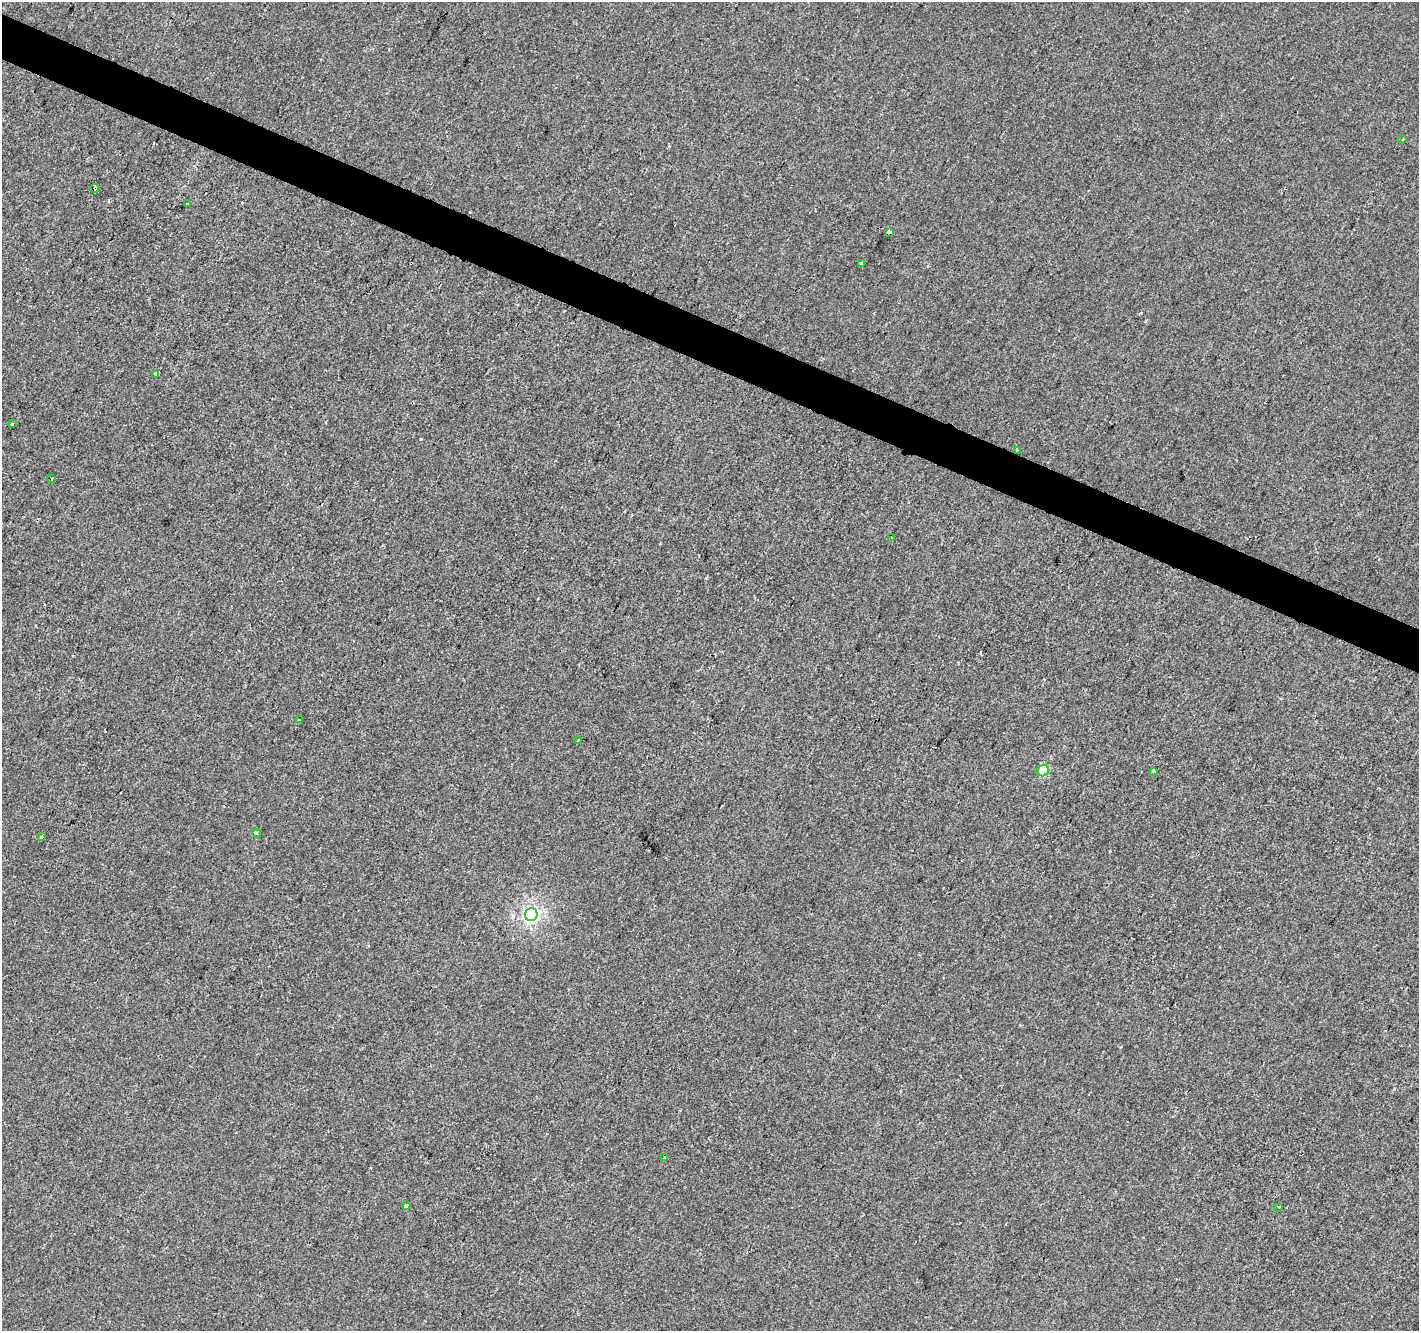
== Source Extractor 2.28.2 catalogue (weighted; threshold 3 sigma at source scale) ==
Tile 11 of 4 x 4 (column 3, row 3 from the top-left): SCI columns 2841-4257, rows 1599-2927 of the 5674 x 5788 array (HDU 1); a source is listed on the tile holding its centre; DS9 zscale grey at full resolution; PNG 1421 x 1333 px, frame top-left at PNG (2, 2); each listed source drawn as its Kron ellipse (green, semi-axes under 4 px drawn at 4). Shown black and unused: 3% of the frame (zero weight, under 2 of 3 exposures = <1% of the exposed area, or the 3 px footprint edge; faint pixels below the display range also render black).
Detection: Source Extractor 2.28.2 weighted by HDU 2 'WHT'; one run over the whole footprint, this tile lists its part. Background -9.49e-05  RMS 0.0042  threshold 0.0189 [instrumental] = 3 sigma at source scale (4.5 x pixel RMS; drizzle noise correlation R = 1.50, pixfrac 1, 0.0396/0.0396 arcsec/px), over >= 5 px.
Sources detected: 23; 3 cosmic-ray / hot-pixel residue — neither listed nor drawn; the other 20 listed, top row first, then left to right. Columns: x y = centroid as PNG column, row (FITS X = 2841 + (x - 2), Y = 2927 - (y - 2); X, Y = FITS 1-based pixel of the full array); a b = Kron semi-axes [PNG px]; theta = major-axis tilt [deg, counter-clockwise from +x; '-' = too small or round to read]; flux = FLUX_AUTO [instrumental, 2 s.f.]
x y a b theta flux
1403 139 3 2 - 0.54
95 188 4 3 - 5.8
187 204 3 2 - 0.43
889 232 4 3 - 57
861 263 4 3 - 0.66
155 374 3 3 - 1.6
12 424 3 3 - 0.37
1017 450 2 2 - 0.28
52 479 3 2 - 0.57
892 537 3 3 - 0.64
299 720 3 2 - 0.59
579 740 4 3 - 0.91
1043 771 6 5 - 18
1153 771 4 3 - 2.3
256 833 4 3 - 0.65
41 837 3 3 - 2.2
531 914 6 6 - 110
665 1157 4 3 - 0.49
406 1206 4 3 - 1.4
1279 1207 3 3 - 1
Overlapping masked pixels (flux is a lower limit): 2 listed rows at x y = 95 188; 889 232
Unlisted compact peaks at least as high as the median listed source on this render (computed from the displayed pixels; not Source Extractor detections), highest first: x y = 421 439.